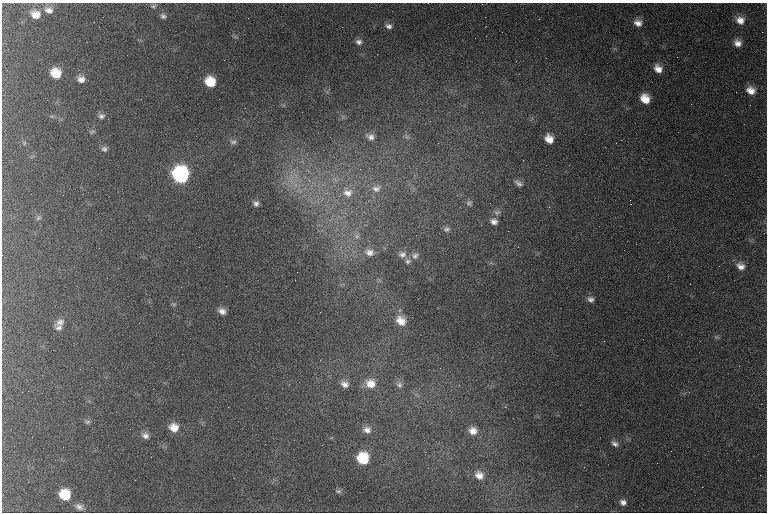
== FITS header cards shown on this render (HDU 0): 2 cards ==
NAXIS1  =                  765 /
NAXIS2  =                  510 /

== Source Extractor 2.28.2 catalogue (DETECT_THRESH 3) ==
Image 765 x 510 px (HDU 0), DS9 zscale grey, 1 PNG px = 1 image px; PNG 769 x 514 px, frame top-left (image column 1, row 510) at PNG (2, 3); no overlay
Background 1440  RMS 19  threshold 56.3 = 3 sigma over >= 5 px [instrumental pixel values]
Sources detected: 75; all 75 listed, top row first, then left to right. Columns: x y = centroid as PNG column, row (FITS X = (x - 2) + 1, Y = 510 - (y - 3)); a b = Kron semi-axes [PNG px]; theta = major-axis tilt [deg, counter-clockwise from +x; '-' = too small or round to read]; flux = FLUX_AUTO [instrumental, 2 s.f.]
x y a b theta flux
153 6 8 5 10 3000
49 10 12 8 -15 7700
36 15 11 9 -12 13000
163 16 9 7 -21 4100
248 18 2 2 - 1300
539 19 3 2 - 2300
740 20 11 10 - 11000
638 23 10 8 -23 8300
389 26 8 7 - 4800
86 42 3 2 - 1000
359 42 9 7 -14 4700
737 43 9 8 - 8200
658 69 11 8 -44 10000
56 73 9 8 - 20000
81 79 9 8 - 7000
210 82 8 8 - 28000
751 90 10 8 -25 11000
141 99 2 2 - 570
219 99 2 2 - 960
645 99 9 8 - 17000
101 116 9 7 11 4200
92 132 8 5 30 2400
371 137 9 8 - 5700
407 137 7 4 -32 2700
549 139 10 8 -54 13000
233 142 8 6 4 3100
50 148 2 2 - 720
104 149 8 7 - 3900
523 160 2 2 - 760
181 175 11 10 - 230000
518 183 12 6 -29 4800
376 189 13 9 8 8300
348 193 14 11 4 12000
469 203 8 6 26 3100
256 204 6 6 - 3700
630 204 2 2 - 34000
497 213 9 6 24 4200
38 218 7 4 45 2100
494 222 8 7 - 5300
446 229 8 6 11 3000
508 231 2 2 - 650
369 252 11 10 - 8300
402 255 10 8 -3 5500
415 256 10 7 33 4300
408 261 8 6 23 3000
719 266 2 2 - 840
740 266 11 8 -30 8000
295 280 2 2 - 770
591 299 9 7 -18 4500
222 311 8 7 - 6500
412 317 2 2 - 3100
401 321 12 10 -43 13000
60 322 12 9 32 6700
59 328 9 7 1 4100
440 368 2 2 - 480
80 369 2 2 - 720
345 384 10 8 -26 7100
371 384 12 10 -16 16000
399 385 8 7 - 4100
228 407 2 2 - 2200
88 422 8 6 1 2800
174 428 9 8 - 16000
367 430 11 9 1 7500
473 431 9 8 - 10000
145 436 9 8 - 5700
32 437 2 2 - 670
615 444 9 6 -31 4200
322 445 2 2 - 860
363 458 9 9 - 49000
657 463 2 2 - 610
479 475 10 9 - 8600
338 491 9 5 -7 2500
65 495 10 9 - 35000
623 502 8 7 - 5100
79 507 11 8 -17 5600